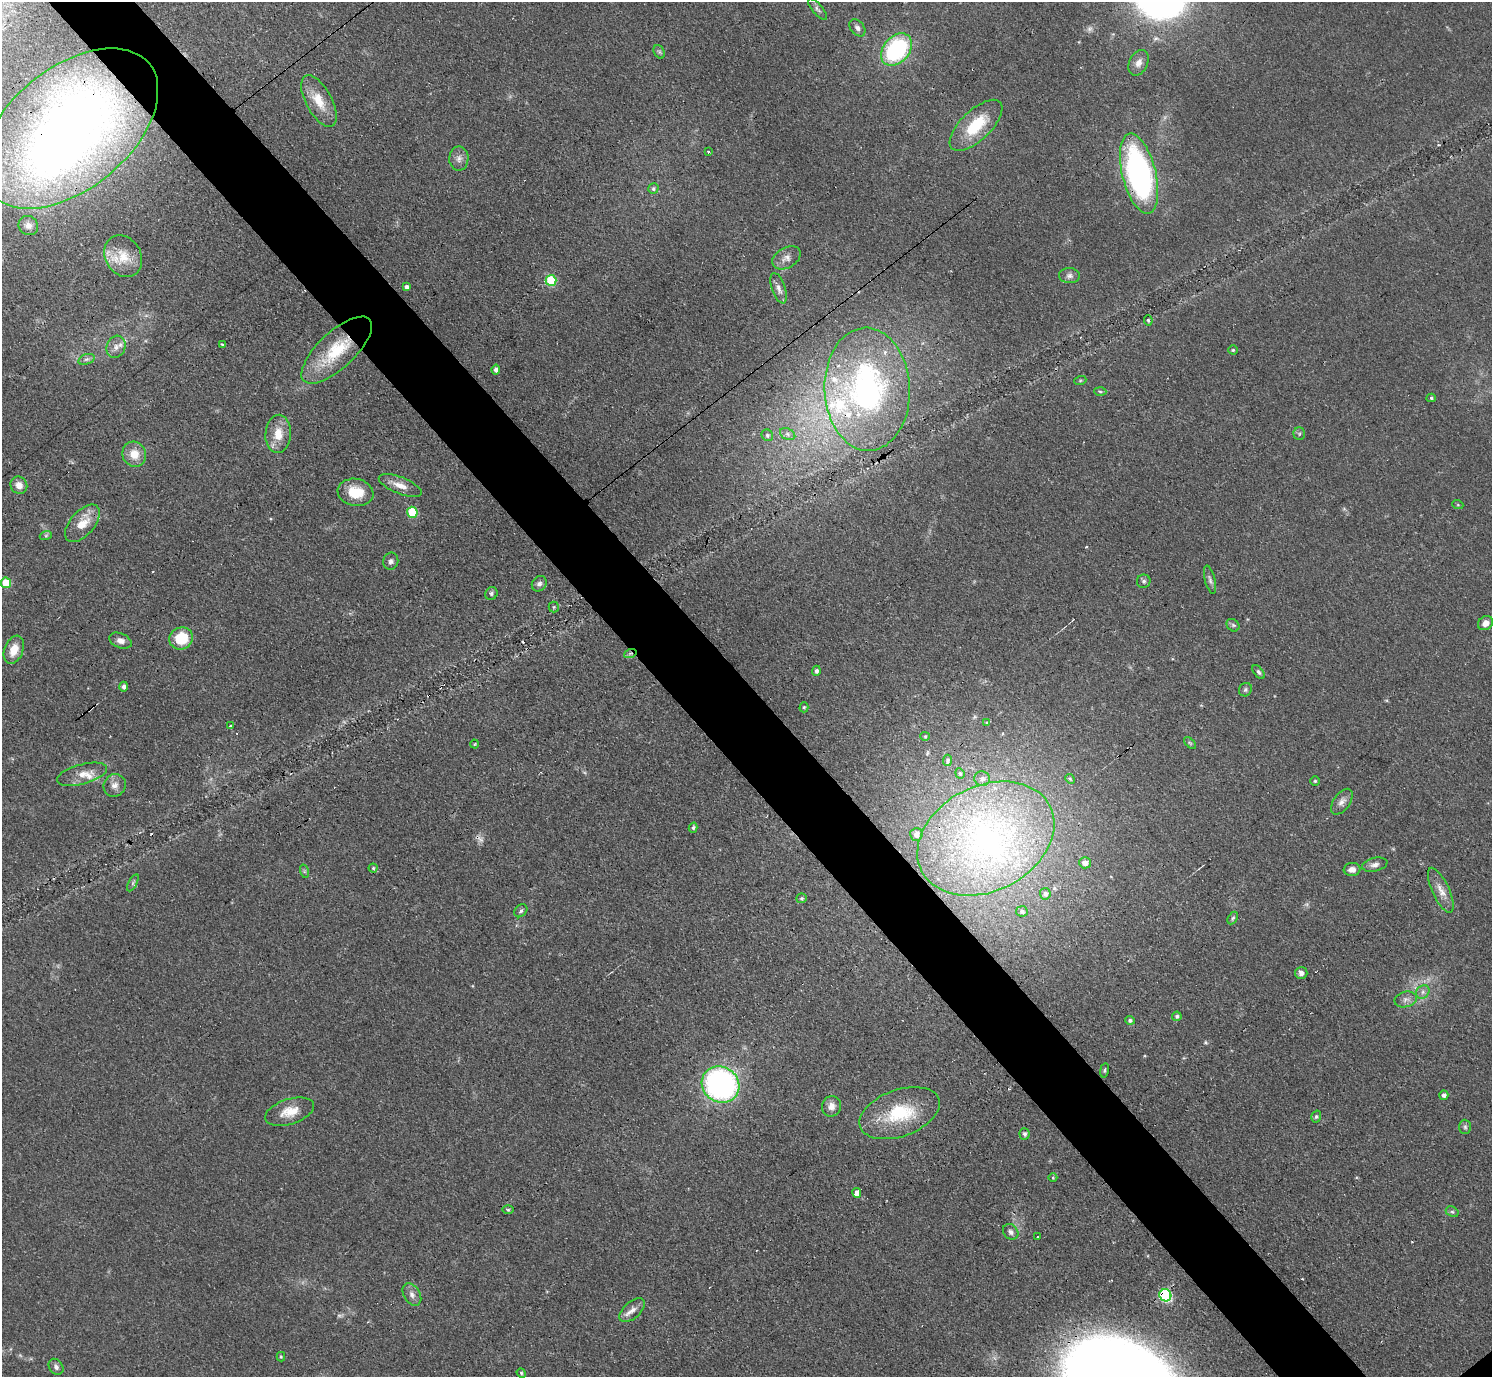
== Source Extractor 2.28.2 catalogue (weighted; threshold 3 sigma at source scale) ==
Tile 11 of 4 x 4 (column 3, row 3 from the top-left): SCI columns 3042-4531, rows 1707-3081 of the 6126 x 6131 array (HDU 1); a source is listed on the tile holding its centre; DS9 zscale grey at full resolution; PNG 1494 x 1379 px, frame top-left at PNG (2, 2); each listed source drawn as its Kron ellipse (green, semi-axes under 4 px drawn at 4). Shown black and unused: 6% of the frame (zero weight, under 3 of 4 exposures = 1% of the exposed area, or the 3 px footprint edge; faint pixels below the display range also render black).
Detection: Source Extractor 2.28.2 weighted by HDU 2 'WHT'; one run over the whole footprint, this tile lists its part. Background 0.0708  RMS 0.006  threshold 0.0268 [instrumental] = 3 sigma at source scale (4.5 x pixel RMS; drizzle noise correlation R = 1.50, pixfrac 1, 0.05/0.05 arcsec/px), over >= 5 px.
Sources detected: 133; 3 too faint to see at this stretch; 2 inside a brighter object's white glare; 7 cosmic-ray / hot-pixel residue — neither listed nor drawn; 7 inside a brighter listed object's ellipse — not listed separately; the other 114 listed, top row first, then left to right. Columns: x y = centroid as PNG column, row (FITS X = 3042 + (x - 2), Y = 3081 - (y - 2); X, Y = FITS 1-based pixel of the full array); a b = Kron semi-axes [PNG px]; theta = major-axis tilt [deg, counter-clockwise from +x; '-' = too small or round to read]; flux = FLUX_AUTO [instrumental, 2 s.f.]
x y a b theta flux
817 9 13 5 -49 1.9
857 28 10 6 -50 2.6
897 50 18 13 50 72
659 52 7 5 -59 1.2
1139 63 13 9 63 4.4
319 101 28 13 -62 13
976 125 33 15 44 27
70 128 102 60 39 500
708 152 3 3 - 1.7
459 159 12 9 88 3.7
1139 174 41 17 -76 170
653 189 5 5 - 1.3
28 225 10 9 - 3.5
123 256 22 17 -58 14
786 258 15 10 30 4.6
1069 276 10 7 -3 2.3
551 280 5 5 - 33
407 287 4 4 - 2.1
779 288 16 6 -71 3.6
1148 320 5 3 - 0.75
222 345 3 3 - 1.5
116 347 11 9 67 4.3
337 350 45 18 43 34
1233 350 4 4 - 0.87
86 359 8 5 19 1.6
496 369 5 4 - 1.9
1080 381 6 4 19 0.75
867 389 61 42 -88 160
1100 392 6 4 -3 0.97
1431 398 4 4 - 0.96
278 434 19 13 86 11
788 434 8 5 -28 1.7
1299 434 6 5 - 1.2
767 435 6 5 - 1.2
134 454 13 11 -65 9.2
19 485 9 8 - 4.6
400 485 23 8 -22 6.7
355 492 18 13 -10 15
1458 505 5 3 - 0.53
412 512 5 5 - 29
82 523 22 12 49 12
46 535 6 4 19 0.89
391 561 8 7 - 2.1
1210 580 14 5 -76 2.1
1144 581 7 6 - 1.5
6 583 5 5 - 16
539 584 8 7 - 2.1
491 594 6 6 - 1.3
554 607 5 5 - 0.85
1485 623 8 6 37 3.7
1233 625 7 5 -43 1.2
181 638 12 11 - 19
120 641 12 7 -23 3.6
14 650 14 9 68 8.8
630 654 6 4 20 1.2
816 671 5 4 - 1.6
1259 672 8 4 -53 1.3
124 687 5 4 - 1.7
1245 690 7 6 - 1.4
804 707 5 4 - 0.83
987 723 3 3 - 12
231 726 3 3 - 5.1
925 736 5 4 - 0.69
1190 743 7 4 -44 0.96
474 744 4 3 - 0.51
948 760 6 4 86 1.2
960 773 5 4 - 0.82
82 774 26 10 15 7.7
982 779 8 7 - 2.3
1070 779 5 4 - 0.84
1315 781 4 4 - 0.82
115 785 11 10 - 4.1
1342 802 14 8 55 3.6
693 828 5 4 - 1.1
916 834 6 6 - 3.3
986 839 72 52 27 190
1085 863 6 5 - 3.7
1375 865 13 7 13 3
373 868 4 4 - 0.79
1352 869 8 6 6 3.6
304 871 7 4 -72 1
133 883 9 3 61 1.1
1441 890 24 8 -65 6.5
1045 894 5 5 - 1.8
802 898 5 5 - 0.89
521 911 7 5 45 1.6
1022 911 6 5 - 1.5
1233 918 7 4 59 1.1
1301 973 6 6 - 2.7
1423 992 7 6 - 2.1
1406 999 11 7 13 3
1177 1016 5 4 - 1.3
1130 1020 5 4 - 1.4
1104 1070 7 4 80 0.91
721 1084 19 17 -36 160
1444 1095 5 4 - 1.8
831 1106 10 9 - 4
290 1112 25 12 18 11
900 1113 42 23 20 35
1316 1117 6 4 73 1.1
1465 1127 7 6 - 1.5
1025 1134 6 5 - 1.6
1053 1178 4 3 - 0.5
857 1193 5 4 - 24
508 1210 6 4 0 0.89
1452 1212 7 5 -27 1.1
1011 1232 8 7 - 2.4
1038 1237 2 2 - 0.47
412 1294 12 8 -59 3.4
1165 1295 6 6 - 73
632 1310 15 8 41 4.6
281 1357 4 4 - 0.7
56 1367 8 6 -54 2.2
521 1373 5 4 - 0.8
Overlapping masked pixels (flux is a lower limit): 5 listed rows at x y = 70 128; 1139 174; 337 350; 630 654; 1165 1295